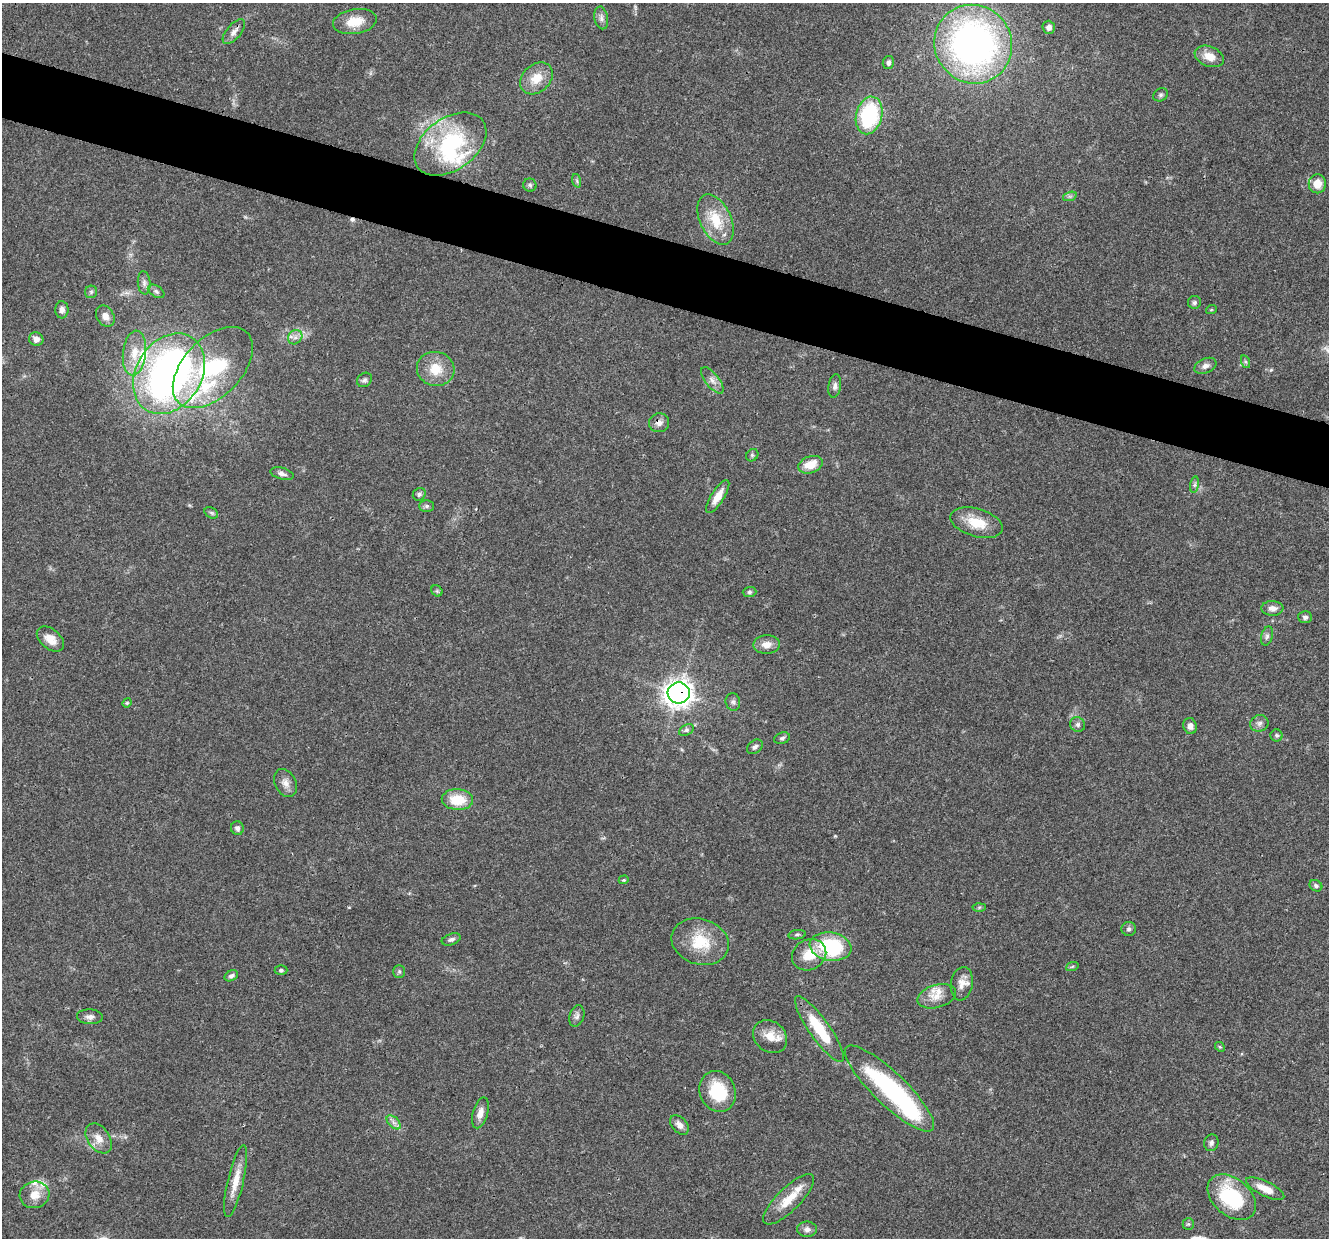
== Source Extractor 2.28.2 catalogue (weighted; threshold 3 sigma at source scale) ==
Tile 11 of 4 x 4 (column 3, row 3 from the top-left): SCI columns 2664-3990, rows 1495-2730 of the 5321 x 5335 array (HDU 1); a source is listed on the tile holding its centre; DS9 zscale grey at full resolution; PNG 1331 x 1240 px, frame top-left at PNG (2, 3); each listed source drawn as its Kron ellipse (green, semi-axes under 4 px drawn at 4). Shown black and unused: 5% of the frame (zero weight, under 3 of 4 exposures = <1% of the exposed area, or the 3 px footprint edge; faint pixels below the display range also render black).
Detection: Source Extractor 2.28.2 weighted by HDU 2 'WHT'; one run over the whole footprint, this tile lists its part. Background 0.0537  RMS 0.0049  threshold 0.0218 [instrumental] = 3 sigma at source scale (4.5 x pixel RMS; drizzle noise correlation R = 1.50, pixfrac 1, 0.05/0.05 arcsec/px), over >= 5 px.
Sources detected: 108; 2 inside a brighter object's white glare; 1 cosmic-ray / hot-pixel residue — neither listed nor drawn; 7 inside a brighter listed object's ellipse — not listed separately; the other 98 listed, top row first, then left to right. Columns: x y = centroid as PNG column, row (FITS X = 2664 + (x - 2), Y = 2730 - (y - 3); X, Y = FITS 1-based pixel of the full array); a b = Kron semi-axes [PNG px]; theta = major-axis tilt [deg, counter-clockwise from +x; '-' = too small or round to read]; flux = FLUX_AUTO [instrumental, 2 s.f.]
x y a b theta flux
601 18 11 6 -79 2
355 21 22 12 9 9
1049 27 6 6 - 2.3
234 32 15 7 50 2.7
973 44 40 38 -52 200
1209 56 15 10 -22 6.2
888 63 6 5 - 1.6
536 78 18 14 43 8.6
1160 95 8 6 32 1.1
869 115 19 13 76 47
450 144 40 26 36 50
577 181 7 4 -72 0.84
1317 184 9 8 - 7
530 185 7 6 - 1.1
1070 196 7 4 18 1
716 219 27 15 -64 16
144 283 12 6 -85 2
156 291 9 5 -32 1.3
91 292 6 6 - 1
1194 302 6 6 - 1.1
62 310 8 6 89 2.1
1211 310 5 3 - 0.44
105 316 11 8 -56 3.4
295 337 8 6 45 2
36 339 7 6 - 3.2
134 353 22 11 84 9.1
1246 362 6 4 -71 0.77
1205 366 12 7 24 2.2
213 367 49 29 46 55
436 369 19 17 -13 11
169 374 43 32 57 260
364 380 8 6 40 1.3
712 380 16 6 -51 2.9
835 386 12 6 81 1.9
659 423 10 9 - 2.5
752 455 7 5 46 0.81
810 465 13 8 20 8.7
282 474 12 5 -15 2
1195 485 8 4 81 1
419 494 7 6 - 1.2
718 497 19 6 58 5.8
427 506 7 5 1 1.1
211 513 7 5 -32 0.91
977 523 27 14 -16 12
437 591 6 5 - 0.8
749 592 7 5 2 0.99
1272 608 11 7 -2 3
1305 617 7 6 - 1.3
1267 636 9 5 75 1.4
50 639 15 10 -40 5.7
767 645 13 9 4 4.2
679 693 11 10 - 420
733 702 9 7 -76 1.5
127 703 5 4 - 0.54
1259 723 9 8 - 1.9
1078 724 8 7 - 1.6
1190 726 8 6 -76 2.2
686 730 8 5 26 1.2
1277 735 6 6 - 0.96
782 738 8 5 19 1.1
755 747 9 6 37 1.5
285 783 15 10 -62 3.4
457 800 16 10 -3 13
237 828 7 6 - 1.7
624 880 5 4 - 0.6
1316 886 6 5 - 1
979 907 6 4 2 0.77
1129 929 7 7 - 1.2
797 935 9 4 7 1
451 939 10 5 19 1.5
700 942 29 22 -17 18
831 947 21 14 -9 37
809 955 18 15 28 11
1072 967 6 4 20 0.7
281 970 6 5 - 0.86
399 971 6 5 - 0.95
231 976 7 5 29 1.4
962 984 17 11 80 4.5
937 996 20 11 16 5.6
577 1016 11 7 71 1.8
90 1017 13 7 -3 2.3
819 1029 40 10 -55 21
770 1037 18 15 -39 7.6
1220 1047 5 4 - 0.58
889 1088 59 16 -44 65
718 1091 21 17 -66 21
480 1113 16 7 74 3.7
394 1122 8 5 -45 1.7
679 1125 11 7 -46 3
99 1138 16 11 -55 5.3
1211 1143 8 7 - 1.5
236 1181 37 8 77 8.1
1265 1189 21 7 -26 7.2
35 1195 15 13 16 6.6
1232 1197 27 18 -41 35
789 1199 34 11 44 11
1188 1224 6 5 - 0.81
807 1229 10 7 0 2
Overlapping masked pixels (flux is a lower limit): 2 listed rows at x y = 659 423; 679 693